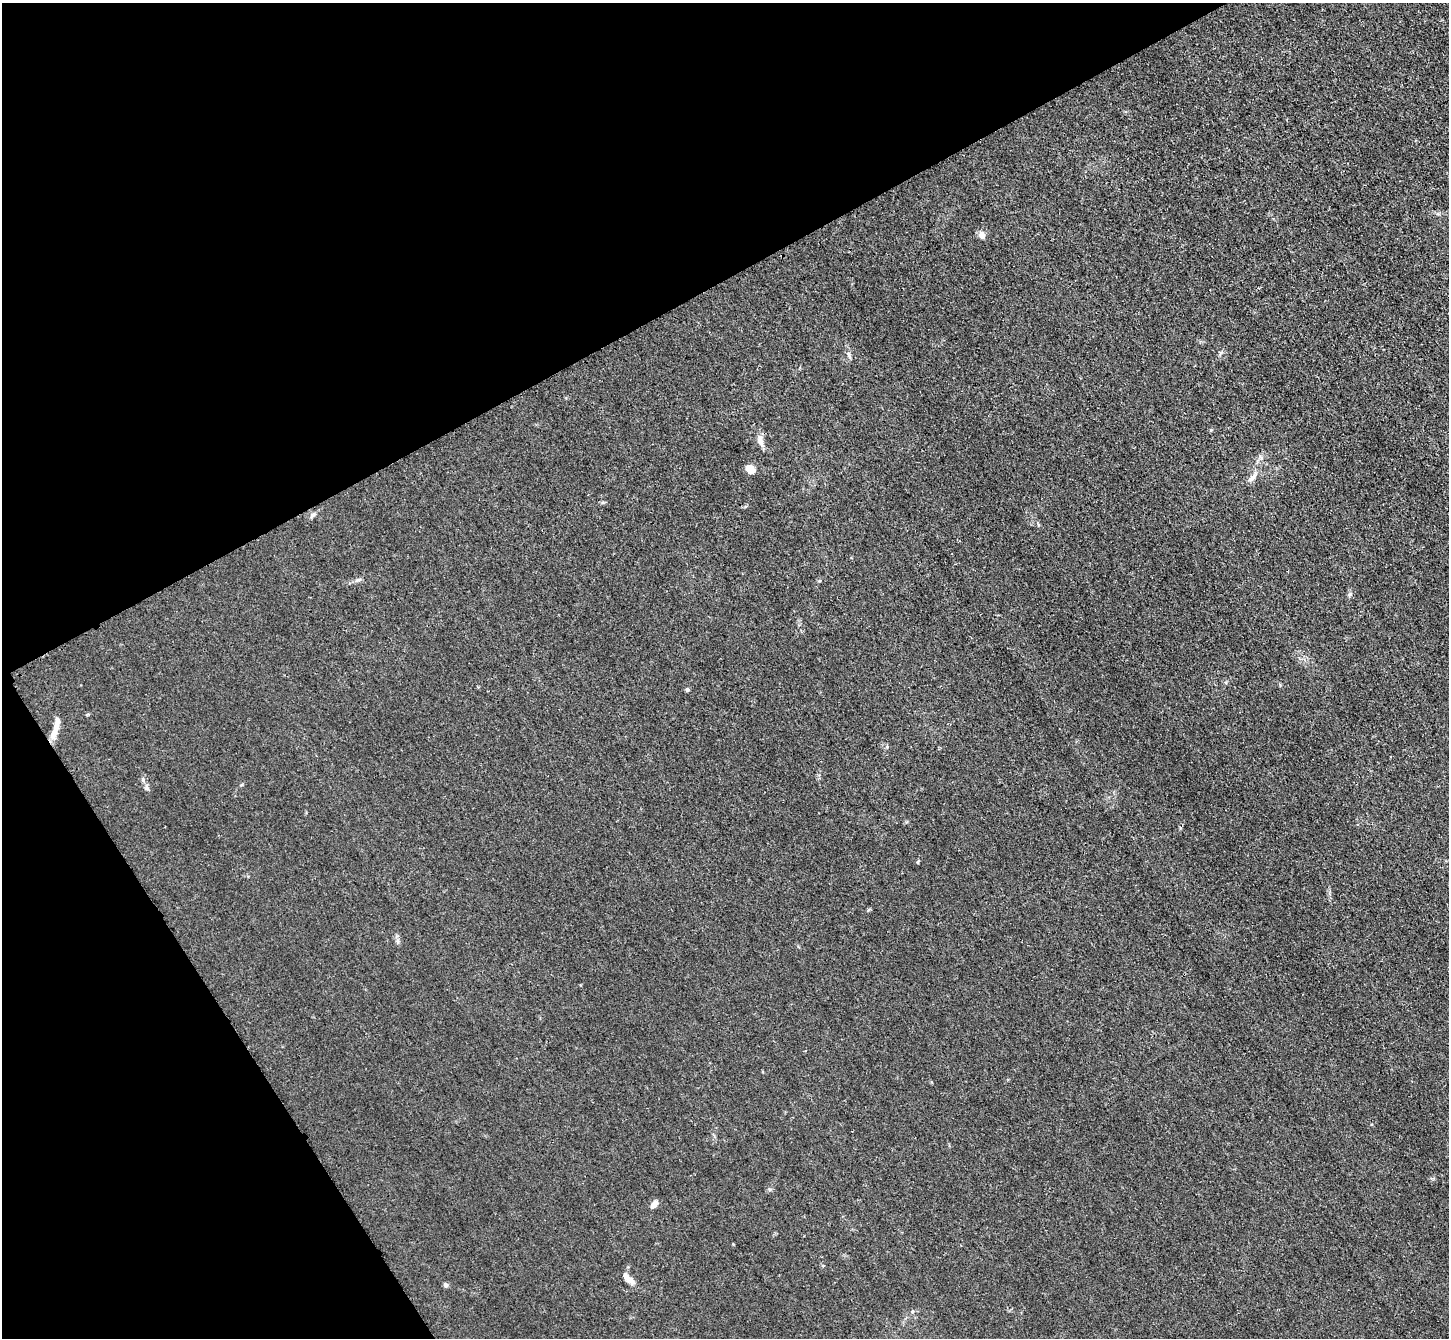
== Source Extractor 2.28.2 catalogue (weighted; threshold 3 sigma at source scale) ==
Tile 5 of 4 x 4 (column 1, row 2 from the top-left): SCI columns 17-1463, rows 2978-4313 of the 5823 x 5815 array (HDU 1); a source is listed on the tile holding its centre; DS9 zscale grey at full resolution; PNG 1451 x 1340 px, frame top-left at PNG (2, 3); no overlay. Shown black and unused: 29% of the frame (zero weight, under 3 of 4 exposures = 2% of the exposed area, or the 3 px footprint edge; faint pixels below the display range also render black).
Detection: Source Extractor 2.28.2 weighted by HDU 2 'WHT'; one run over the whole footprint, this tile lists its part. Background 0.0138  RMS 0.0044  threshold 0.0199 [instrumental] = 3 sigma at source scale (4.5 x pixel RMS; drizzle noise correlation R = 1.50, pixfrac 1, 0.05/0.05 arcsec/px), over >= 5 px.
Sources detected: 18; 3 inside a brighter listed object's ellipse — not listed separately; the other 15 listed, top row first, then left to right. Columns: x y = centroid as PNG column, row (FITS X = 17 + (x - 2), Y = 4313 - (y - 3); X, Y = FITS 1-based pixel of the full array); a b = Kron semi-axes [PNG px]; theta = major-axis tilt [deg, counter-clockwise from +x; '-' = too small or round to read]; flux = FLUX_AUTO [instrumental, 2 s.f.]
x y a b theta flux
982 235 8 6 -74 2.3
760 441 17 7 -77 2.8
749 469 10 7 -37 5
1252 477 18 6 52 2.7
312 515 10 4 54 1
1350 594 6 5 - 0.83
687 690 5 4 - 0.74
54 734 14 8 67 3.7
146 788 7 5 -1 0.96
918 862 5 3 - 0.45
398 941 7 4 -72 0.91
654 1204 10 6 51 2.3
626 1277 11 6 -64 2.3
446 1285 6 5 - 1
912 1312 5 3 - 0.52
Unlisted compact peaks at least as high as the median listed source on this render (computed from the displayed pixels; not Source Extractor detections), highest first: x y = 1211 430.